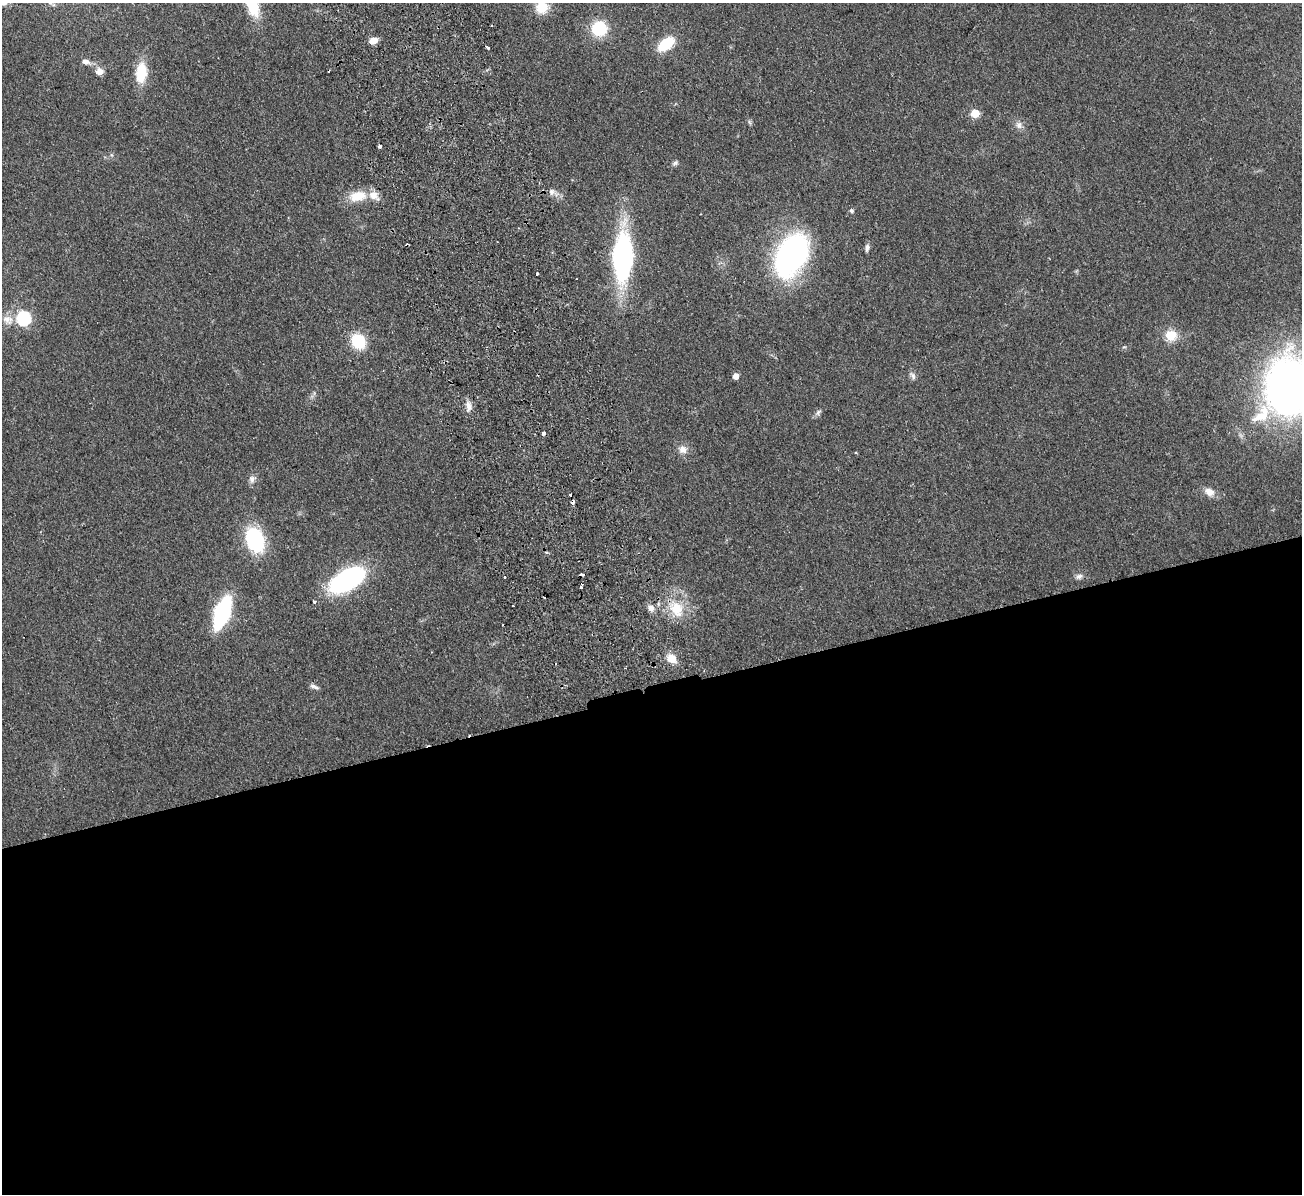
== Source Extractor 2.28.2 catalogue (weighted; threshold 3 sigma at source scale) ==
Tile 15 of 4 x 4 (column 3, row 4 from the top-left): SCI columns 2656-3955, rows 167-1358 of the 5311 x 5219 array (HDU 1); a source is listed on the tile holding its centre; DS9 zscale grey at full resolution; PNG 1304 x 1196 px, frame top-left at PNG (2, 3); no overlay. Shown black and unused: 42% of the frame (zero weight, under 2 of 3 exposures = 3% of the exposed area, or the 3 px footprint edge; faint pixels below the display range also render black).
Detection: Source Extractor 2.28.2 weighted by HDU 2 'WHT'; one run over the whole footprint, this tile lists its part. Background 0.107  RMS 0.008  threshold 0.036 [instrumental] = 3 sigma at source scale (4.5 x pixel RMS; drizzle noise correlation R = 1.50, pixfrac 1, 0.05/0.05 arcsec/px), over >= 5 px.
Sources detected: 52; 7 cosmic-ray / hot-pixel residue — not listed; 2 inside a brighter listed object's ellipse — not listed separately; the other 43 listed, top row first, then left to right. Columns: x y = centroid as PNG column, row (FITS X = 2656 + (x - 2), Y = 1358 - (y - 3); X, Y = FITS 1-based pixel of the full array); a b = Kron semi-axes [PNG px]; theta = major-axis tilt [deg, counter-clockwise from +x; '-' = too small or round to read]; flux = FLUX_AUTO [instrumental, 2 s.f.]
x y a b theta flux
252 4 28 11 -71 35
542 7 14 13 - 15
599 28 13 12 - 36
373 40 9 6 16 7
666 44 19 10 37 24
488 48 3 3 - 3
85 61 9 6 -18 3.8
99 71 7 6 - 6.3
141 73 18 10 85 27
975 113 5 5 - 24
1019 125 10 8 -67 4
379 146 4 3 - 3.6
675 163 9 5 24 1.9
552 192 9 8 - 3.5
357 196 24 13 11 18
851 211 5 5 - 1.8
867 248 10 4 85 2.5
791 255 38 25 57 220
623 257 32 14 88 230
537 274 3 2 - 0.93
24 318 6 6 - 120
8 320 16 12 -23 7.7
1171 335 13 12 - 14
358 341 12 11 - 37
735 376 5 5 - 6.5
913 376 12 6 -61 2.8
1289 386 52 44 86 430
468 406 15 7 86 5.1
818 412 10 5 53 2.2
683 449 11 10 - 5.5
252 479 9 8 - 3.7
1209 492 14 9 -30 6.3
255 540 18 13 -70 80
1079 576 9 7 23 2.6
504 577 3 2 - 1.2
347 580 34 17 30 120
581 587 5 2 - 2.7
314 602 5 3 - 0.99
651 608 9 8 - 4.1
677 609 24 18 -69 22
222 613 21 10 69 120
672 658 10 9 - 10
314 687 13 5 -23 2.6
Isophote crosses this tile's border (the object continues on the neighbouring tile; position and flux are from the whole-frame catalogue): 3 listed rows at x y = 252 4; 542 7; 1289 386